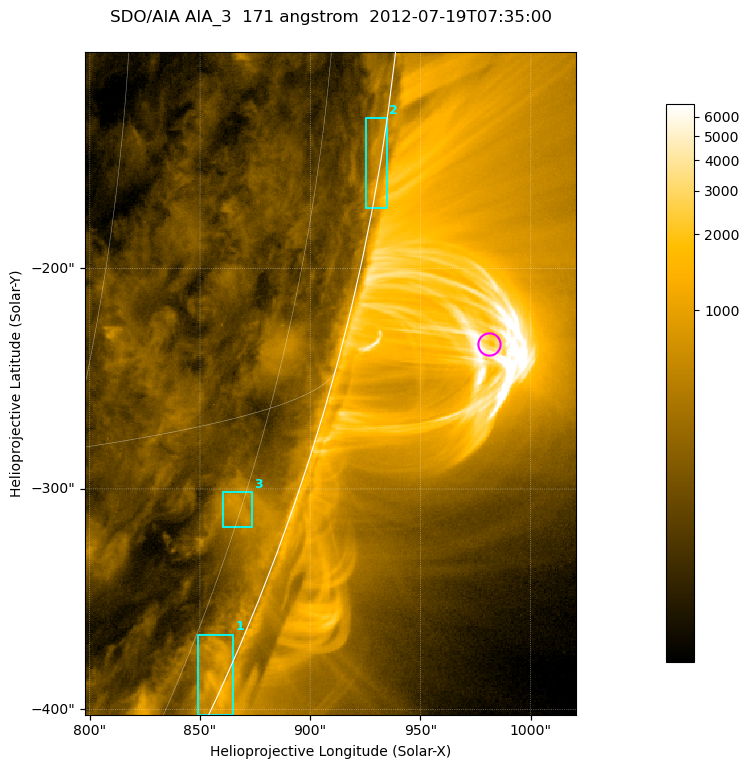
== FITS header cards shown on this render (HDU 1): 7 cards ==
TELESCOP= 'SDO/AIA '           / For AIA: SDO/AIA
INSTRUME= 'AIA_3   '           / For AIA: AIA_ATA1, AIA_ATA2, AIA_ATA3 or AIA_AT
WAVELNTH=                  171 / [angstrom] Wavelength
WAVEUNIT= 'angstrom'           / Wavelength unit: angstrom
DATE-OBS= '2012-07-19T07:35:00.451' / [ISO] Date when observation started; ISO 8
CTYPE1  = 'HPLN-TAN'           / CTYPE1; Typically HPLN
CTYPE2  = 'HPLT-TAN'           / CTYPE2; Typically HPLT

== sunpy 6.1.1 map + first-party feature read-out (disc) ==
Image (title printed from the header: SDO/AIA AIA_3  171 angstrom  2012-07-19T07:35:00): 371 x 501 px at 0.599 arcsec/px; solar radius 944 arcsec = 1575 px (partial field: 1.2% of the solar disc is inside the frame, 48% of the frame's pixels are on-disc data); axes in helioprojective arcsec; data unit not stated in the header (colour bar unlabelled)
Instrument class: DISC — disc imager (sunpy class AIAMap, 171 A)
Bright regions (active regions / flare kernels): reference = the on-disc median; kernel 3 px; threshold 5 sigma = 395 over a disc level ~177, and >= 1.15x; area >= 185 px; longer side >= 4 px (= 2.4 arcsec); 3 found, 3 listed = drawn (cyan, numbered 1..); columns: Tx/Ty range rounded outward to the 2 arcsec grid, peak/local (2 s.f.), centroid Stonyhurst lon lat
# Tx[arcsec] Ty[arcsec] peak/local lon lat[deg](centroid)
1 848..866 -404..-366 7.7 +81 -23
2 924..936 -174..-132 6.2 +85 -9
3 860..874 -318..-300 4.4 +75 -18
Off-limb structures (1.02-1.3 R_sun): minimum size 92 px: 4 found; the strongest spans PA ~250..260 deg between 1.02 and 1.14 R_sun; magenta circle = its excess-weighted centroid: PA ~255 deg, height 1.07 R_sun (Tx ~982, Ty ~-234 arcsec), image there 2.9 x the reference